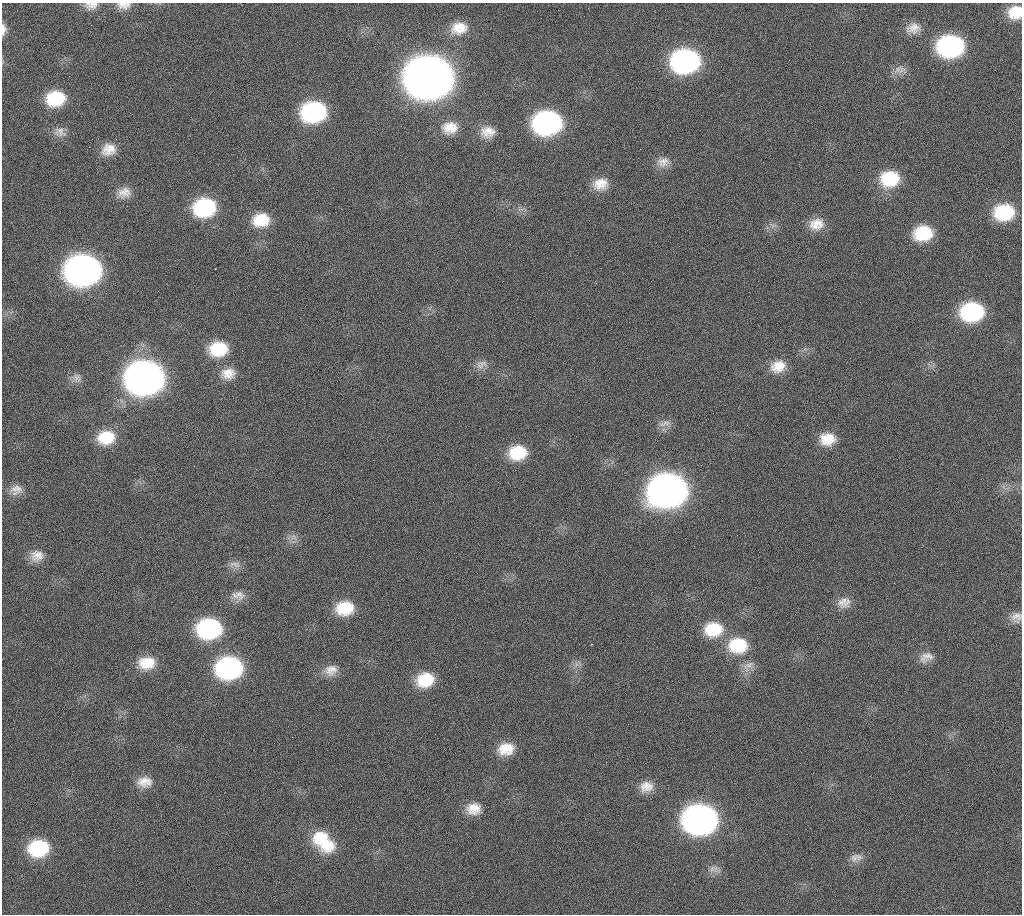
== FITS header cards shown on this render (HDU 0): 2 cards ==
NAXIS1  =                 1020 / length of data axis 1
NAXIS2  =                 912  / length of data axis 2

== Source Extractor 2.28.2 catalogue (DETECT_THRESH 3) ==
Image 1020 x 912 px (HDU 0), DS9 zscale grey, 1 PNG px = 1 image px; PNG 1024 x 916 px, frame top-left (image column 1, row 912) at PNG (2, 3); no overlay
Background 319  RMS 18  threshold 54.1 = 3 sigma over >= 5 px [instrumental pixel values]
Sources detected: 67; all 67 listed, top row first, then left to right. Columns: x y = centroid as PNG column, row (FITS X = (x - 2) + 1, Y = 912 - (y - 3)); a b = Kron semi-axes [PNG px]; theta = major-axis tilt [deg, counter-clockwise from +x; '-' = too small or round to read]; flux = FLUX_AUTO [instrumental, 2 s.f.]
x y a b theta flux
91 5 16 9 5 9.1e+03
124 5 17 9 0 9.5e+03
1015 12 15 14 - 2.8e+04
91 25 2 2 - 8.7e+03
459 28 22 16 11 2.6e+04
913 28 19 13 11 1.5e+04
3 29 13 6 89 7.3e+03
950 46 20 16 4 2.4e+05
685 61 21 17 5 3.4e+05
901 70 12 11 - 9.5e+03
429 77 23 19 5 4.6e+06
56 98 19 15 11 5.6e+04
314 112 19 16 8 1.9e+05
547 123 20 16 6 3.4e+05
450 128 20 16 4 2.3e+04
60 132 17 12 -19 1.1e+04
488 132 19 14 5 1.8e+04
109 149 19 15 22 1.9e+04
663 162 19 13 8 1.3e+04
890 179 21 17 11 5.8e+04
600 184 19 15 11 2.1e+04
124 193 18 14 17 1.5e+04
204 207 20 16 8 1.2e+05
1004 212 20 16 7 7.4e+04
261 220 19 15 8 3.5e+04
816 224 19 15 13 2.0e+04
923 233 19 15 9 5.3e+04
83 270 22 18 6 1.0e+06
860 302 2 2 - 4.7e+03
972 312 20 16 6 1.3e+05
218 349 21 16 6 5.0e+04
482 363 17 8 -2 8.9e+03
778 366 20 15 23 2.3e+04
228 374 19 15 8 1.9e+04
77 378 13 10 -38 8.0e+03
145 378 22 18 5 1.5e+06
666 423 14 8 10 7.9e+03
106 437 20 16 9 3.9e+04
827 439 20 15 3 2.6e+04
518 453 19 15 11 4.6e+04
16 489 18 12 0 1.3e+04
668 490 22 18 9 1.5e+06
294 537 9 8 - 6.2e+03
37 556 17 14 22 1.5e+04
235 564 18 7 -15 7.5e+03
238 595 19 12 -3 1.2e+04
842 601 19 12 47 1.4e+04
345 608 19 15 7 4.2e+04
1016 617 15 14 - 1.1e+04
209 629 20 16 5 1.7e+05
713 629 23 18 5 4.6e+04
738 645 23 19 3 5.6e+04
926 657 20 12 22 1.2e+04
147 663 20 15 3 3.0e+04
748 665 18 7 25 9.3e+03
229 668 20 16 8 2.5e+05
331 670 17 14 20 1.5e+04
425 680 19 16 14 4.2e+04
506 749 18 14 11 2.6e+04
144 782 19 13 1 1.7e+04
646 787 18 14 4 1.6e+04
474 809 18 15 6 2.0e+04
700 819 21 17 4 8.7e+05
321 837 22 15 1 3.0e+04
327 845 30 18 -8 4.2e+04
38 848 19 15 8 8.2e+04
854 858 13 11 -21 9.1e+03
At the frame edge (FLAGS 8, measured only in part): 5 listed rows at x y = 91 5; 124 5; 1015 12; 3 29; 1016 617